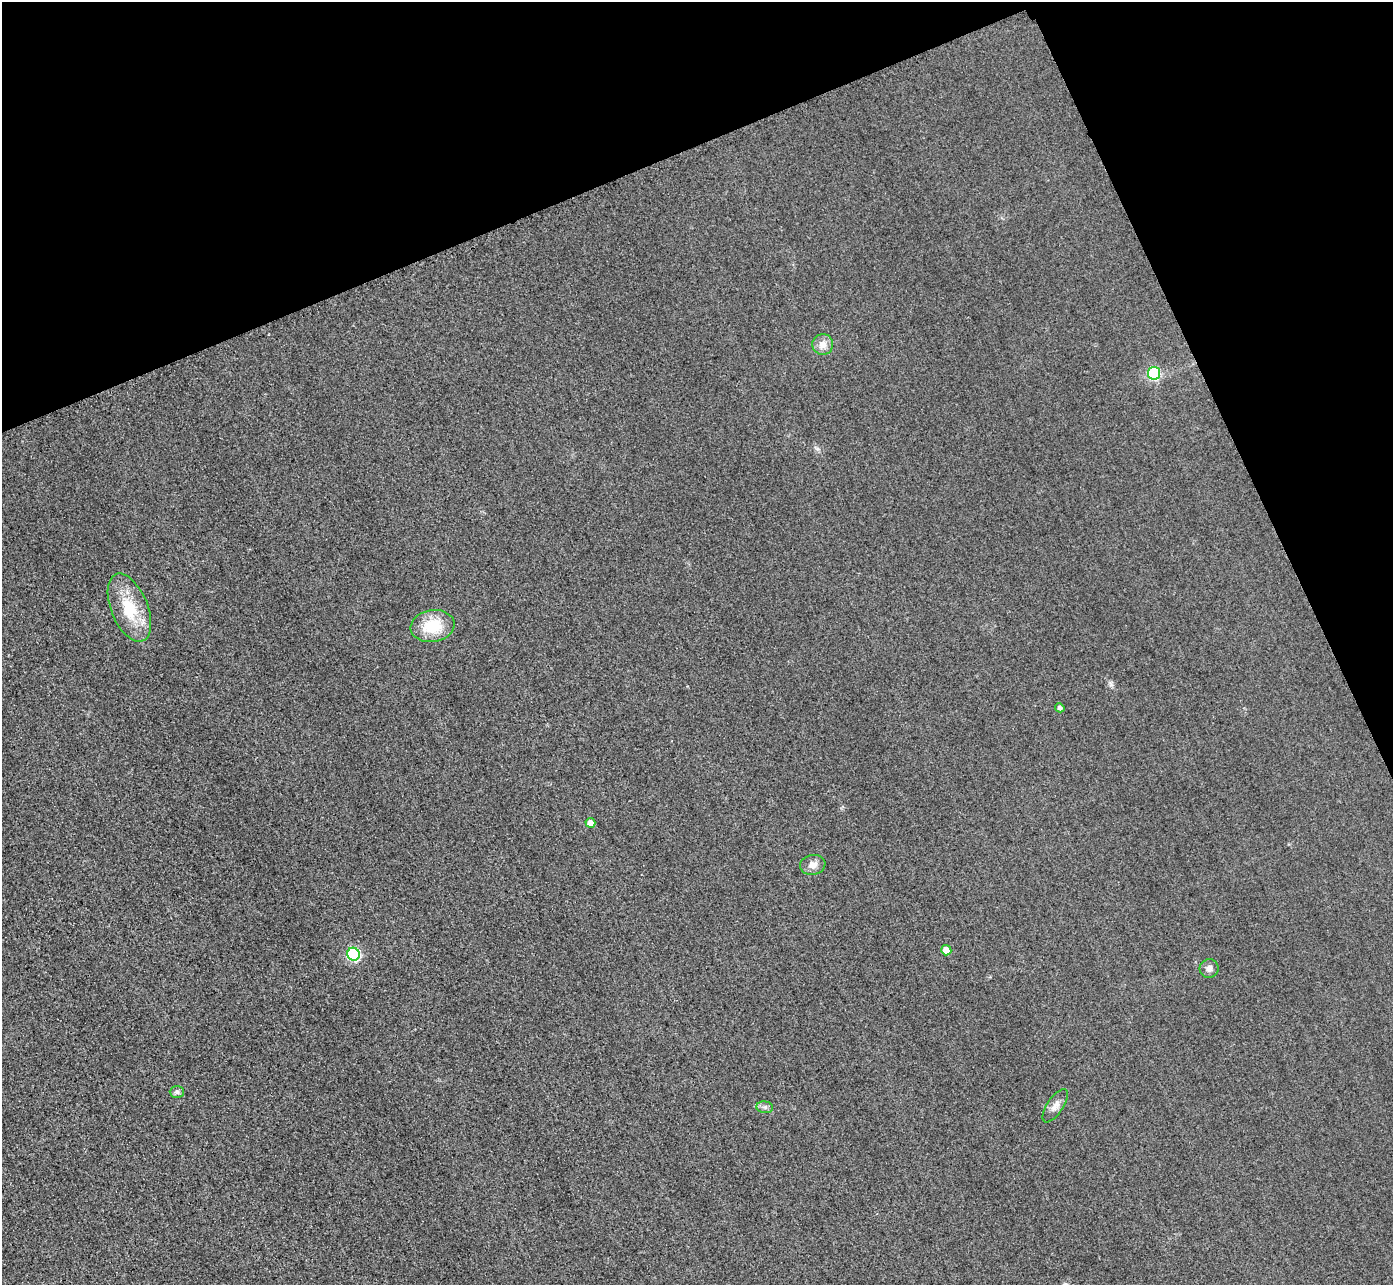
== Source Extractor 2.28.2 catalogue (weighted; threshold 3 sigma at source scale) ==
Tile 3 of 4 x 4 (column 3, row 1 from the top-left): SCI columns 2813-4203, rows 4157-5439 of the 5625 x 5613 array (HDU 1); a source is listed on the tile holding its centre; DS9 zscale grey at full resolution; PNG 1395 x 1287 px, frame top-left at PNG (2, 2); each listed source drawn as its Kron ellipse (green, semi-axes under 4 px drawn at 4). Shown black and unused: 21% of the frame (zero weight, under 3 of 4 exposures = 3% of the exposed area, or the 3 px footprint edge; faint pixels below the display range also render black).
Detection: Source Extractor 2.28.2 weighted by HDU 2 'WHT'; one run over the whole footprint, this tile lists its part. Background 0.0651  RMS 0.019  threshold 0.0834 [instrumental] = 3 sigma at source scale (4.5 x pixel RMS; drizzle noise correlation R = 1.50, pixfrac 1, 0.05/0.05 arcsec/px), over >= 5 px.
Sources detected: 13; all 13 listed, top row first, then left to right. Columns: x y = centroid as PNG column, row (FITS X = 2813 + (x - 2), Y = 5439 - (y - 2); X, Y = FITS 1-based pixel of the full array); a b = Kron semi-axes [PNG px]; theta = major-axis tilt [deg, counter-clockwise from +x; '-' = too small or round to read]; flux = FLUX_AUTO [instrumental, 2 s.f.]
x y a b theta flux
823 344 10 10 - 17
1154 373 6 6 - 110
129 608 36 18 -68 72
432 626 22 16 9 65
1060 708 5 4 - 5.7
590 823 5 5 - 12
813 865 13 10 10 13
946 950 5 5 - 25
353 954 6 6 - 240
1209 968 9 9 - 9.2
177 1092 7 6 - 4.8
1055 1106 19 8 56 13
765 1107 8 5 -7 5